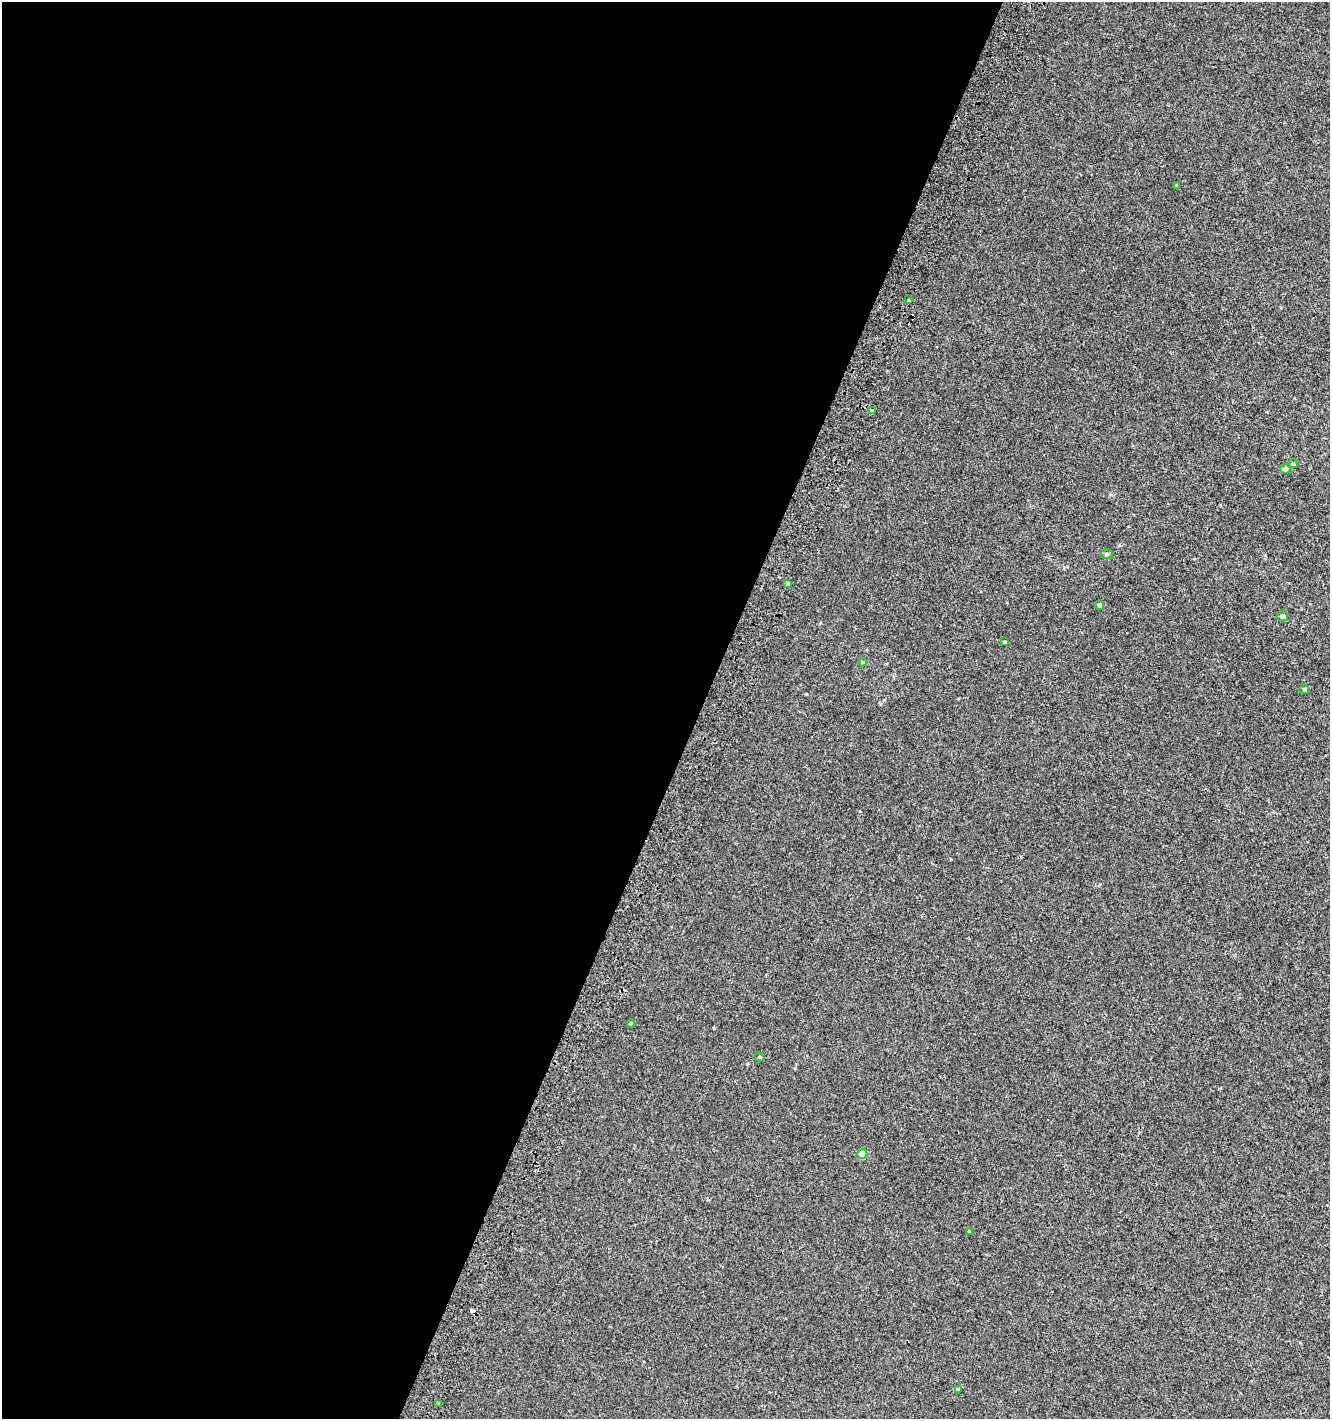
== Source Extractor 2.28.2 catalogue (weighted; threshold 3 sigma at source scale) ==
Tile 5 of 4 x 4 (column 1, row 2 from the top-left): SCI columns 310-1637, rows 2853-4269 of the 5865 x 5714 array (HDU 1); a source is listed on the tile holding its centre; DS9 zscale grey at full resolution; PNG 1332 x 1421 px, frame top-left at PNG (2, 2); each listed source drawn as its Kron ellipse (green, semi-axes under 4 px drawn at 4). Shown black and unused: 53% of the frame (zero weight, under 2 of 3 exposures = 2% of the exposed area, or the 3 px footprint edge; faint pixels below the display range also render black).
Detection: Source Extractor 2.28.2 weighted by HDU 2 'WHT'; one run over the whole footprint, this tile lists its part. Background 0.0117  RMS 0.0064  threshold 0.0286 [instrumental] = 3 sigma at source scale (4.5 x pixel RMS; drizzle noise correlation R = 1.50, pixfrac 1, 0.0396/0.0396 arcsec/px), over >= 5 px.
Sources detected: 19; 1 cosmic-ray / hot-pixel residue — neither listed nor drawn; the other 18 listed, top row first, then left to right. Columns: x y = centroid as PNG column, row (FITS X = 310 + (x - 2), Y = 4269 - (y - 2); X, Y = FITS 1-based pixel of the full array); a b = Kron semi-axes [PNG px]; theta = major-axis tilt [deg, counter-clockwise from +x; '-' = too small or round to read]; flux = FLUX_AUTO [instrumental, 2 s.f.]
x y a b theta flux
1177 185 3 3 - 0.73
908 300 3 3 - 1.4
872 411 4 3 - 21
1293 464 5 4 - 0.69
1285 469 5 5 - 2.4
1107 554 6 5 - 1.2
788 584 4 3 - 5.7
1100 605 5 4 - 1.5
1283 616 5 5 - 1.8
1004 642 3 3 - 1.4
862 662 4 4 - 0.66
1304 689 5 4 - 1.2
631 1023 4 4 - 0.58
760 1057 5 4 - 0.67
862 1154 5 5 - 9.7
969 1231 4 3 - 0.93
958 1389 4 3 - 3.7
439 1404 3 2 - 0.78
Overlapping masked pixels (flux is a lower limit): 1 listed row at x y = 872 411